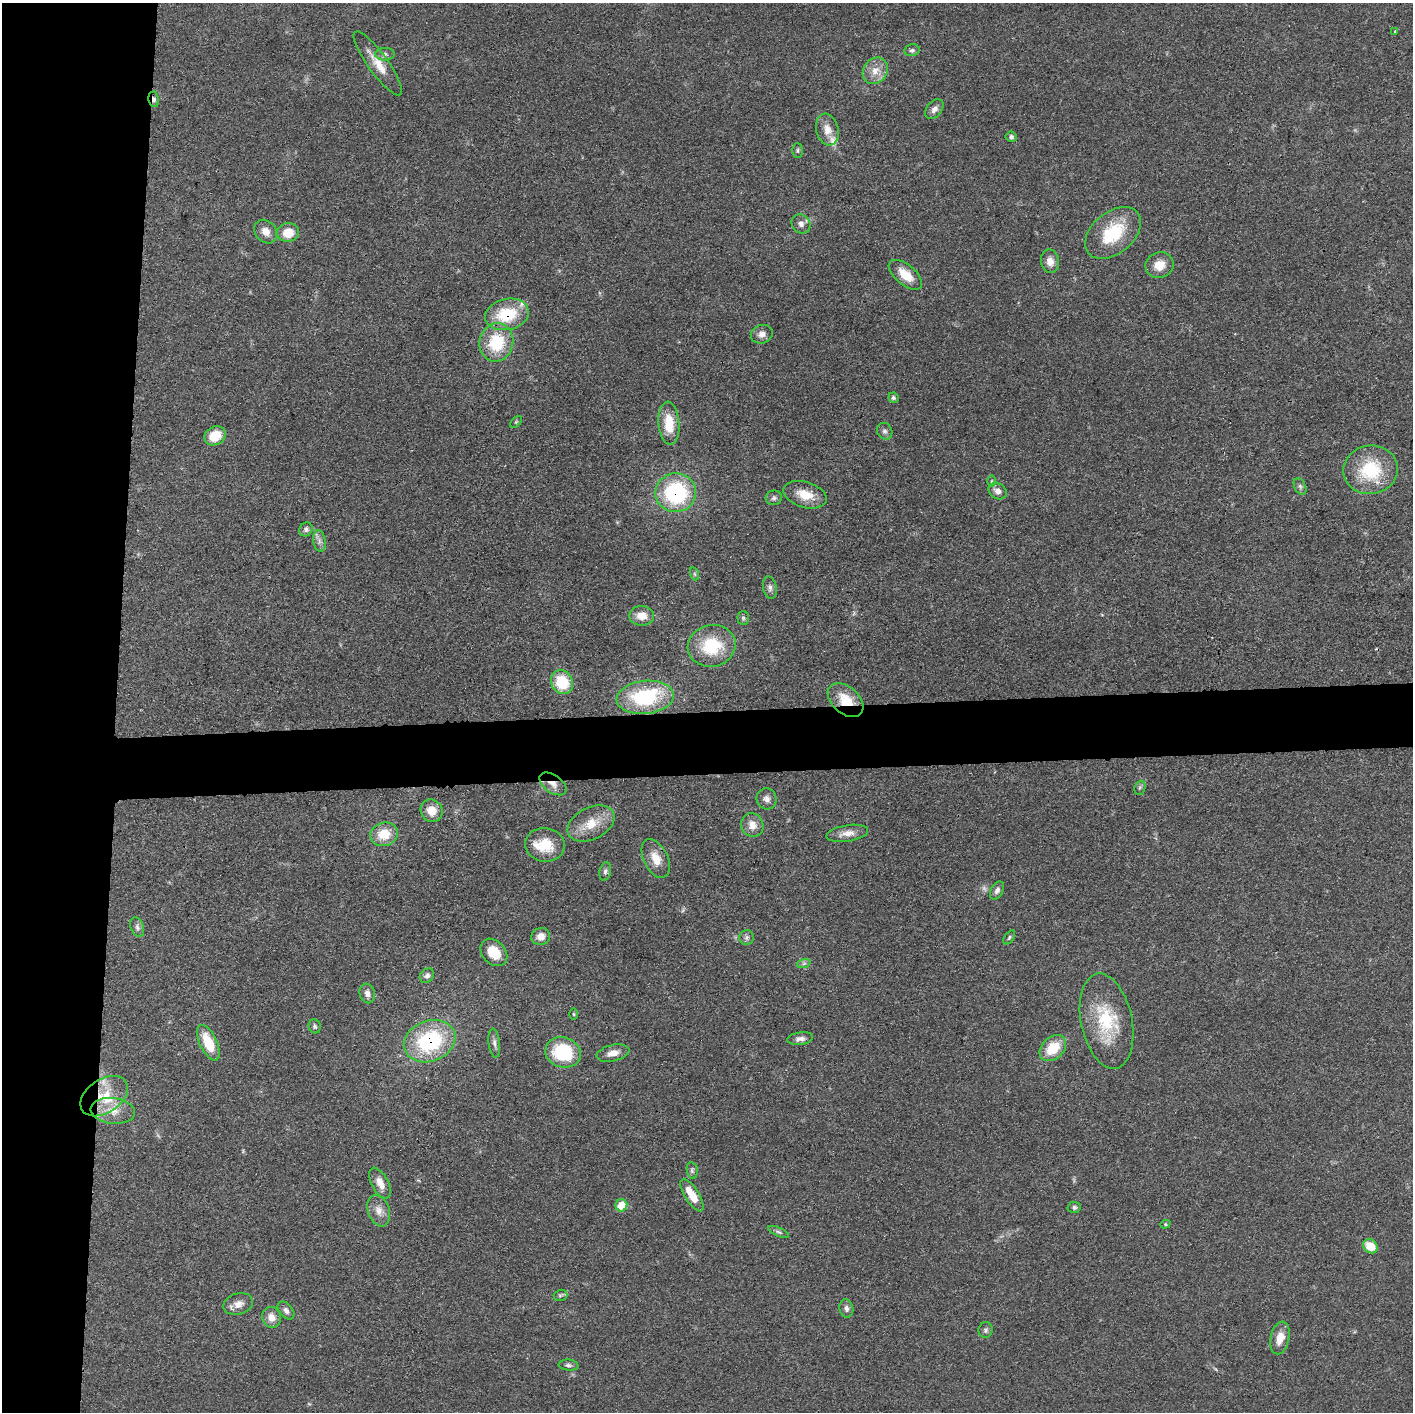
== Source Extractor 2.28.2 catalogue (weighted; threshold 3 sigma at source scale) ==
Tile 4 of 3 x 3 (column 1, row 2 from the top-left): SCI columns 5-1415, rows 1427-2836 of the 4237 x 4260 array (HDU 1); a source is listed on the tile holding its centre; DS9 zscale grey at full resolution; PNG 1415 x 1414 px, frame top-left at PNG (2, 3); each listed source drawn as its Kron ellipse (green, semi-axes under 4 px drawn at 4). Shown black and unused: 12% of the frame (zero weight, under 3 of 4 exposures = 1% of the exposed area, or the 3 px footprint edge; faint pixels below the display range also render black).
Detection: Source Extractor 2.28.2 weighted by HDU 2 'WHT'; one run over the whole footprint, this tile lists its part. Background 0.0581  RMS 0.0054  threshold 0.0244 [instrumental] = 3 sigma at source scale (4.5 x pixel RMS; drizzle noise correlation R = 1.50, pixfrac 1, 0.05/0.05 arcsec/px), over >= 5 px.
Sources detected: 100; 4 too faint to see at this stretch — neither listed nor drawn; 5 inside a brighter listed object's ellipse — not listed separately; the other 91 listed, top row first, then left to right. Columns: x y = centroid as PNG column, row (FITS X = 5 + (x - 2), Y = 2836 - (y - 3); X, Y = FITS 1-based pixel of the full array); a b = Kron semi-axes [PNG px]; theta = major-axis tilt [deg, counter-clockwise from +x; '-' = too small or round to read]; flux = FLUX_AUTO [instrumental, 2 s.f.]
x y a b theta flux
1395 31 3 3 - 0.74
912 50 8 6 11 1.3
385 54 10 6 1 1.7
378 63 39 10 -54 10
875 71 14 12 55 6.3
154 99 8 5 -81 1.6
934 109 11 7 51 2.7
827 130 16 11 -75 6
1011 137 5 5 - 1.3
797 150 7 5 89 0.99
801 224 10 9 - 2.8
266 232 13 10 -48 4.7
288 232 11 9 10 9.2
1113 233 32 20 40 28
1050 261 12 9 -80 4.7
1160 265 14 13 - 7.4
905 275 20 10 -40 9.8
507 314 22 15 12 24
762 334 11 9 18 3.2
496 342 19 17 78 24
893 398 5 5 - 1.1
516 422 7 4 45 0.76
669 423 22 10 -85 14
885 431 9 7 -60 1.9
215 436 11 9 31 12
1370 470 27 24 10 31
992 481 6 4 90 0.65
1300 486 9 5 -64 1.5
998 491 10 7 -34 3.4
676 493 20 19 - 57
805 495 22 12 -17 11
774 498 8 7 - 1.4
306 529 7 6 - 1.5
320 541 11 6 -81 2.3
695 574 7 4 -71 0.9
770 587 11 6 -80 2.1
642 616 12 10 -1 6.4
743 618 7 6 - 1
712 646 24 21 12 27
562 682 12 10 -60 20
645 697 29 16 6 45
846 700 21 13 -41 13
553 784 15 8 -36 4.5
1140 788 7 5 69 1.2
767 799 10 10 - 3
432 811 11 10 - 7.7
591 824 25 16 27 12
752 825 12 11 - 5.6
847 833 21 8 9 5.1
384 834 14 11 16 12
545 845 20 16 -9 13
656 858 21 12 -64 8.4
605 871 9 5 78 1.5
997 890 10 6 60 2.2
137 927 10 6 -68 1.9
541 936 9 8 - 4.9
1009 937 8 4 54 0.97
746 938 7 7 - 1.6
494 952 15 11 -46 11
804 963 7 4 19 1.3
427 976 8 6 49 1.9
367 993 10 7 -74 3
574 1014 5 3 - 0.56
1107 1021 48 25 -78 35
315 1026 7 6 - 1.3
800 1039 13 6 7 2.6
430 1041 26 20 21 53
208 1043 19 8 -65 16
494 1043 14 6 -84 2.3
1053 1048 15 11 44 16
563 1052 18 15 -18 31
613 1053 17 8 13 5
104 1096 26 16 34 18
113 1111 22 13 -6 9.4
692 1170 8 5 -81 1.2
380 1183 17 8 -62 5.6
692 1195 18 7 -58 11
621 1205 6 6 - 11
1074 1207 6 5 - 1.4
379 1211 16 10 -70 5
1165 1224 5 4 - 0.71
778 1232 11 4 -24 1.2
1370 1246 8 6 -38 11
560 1295 7 5 17 0.94
238 1304 15 10 17 4.5
846 1308 9 7 -78 2.2
286 1311 10 6 -51 2.4
271 1317 10 9 - 5
986 1330 8 7 - 1.4
1280 1338 16 9 77 7.2
569 1365 10 5 -5 1.5
Overlapping masked pixels (flux is a lower limit): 7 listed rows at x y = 154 99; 507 314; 676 493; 846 700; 553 784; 430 1041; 104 1096